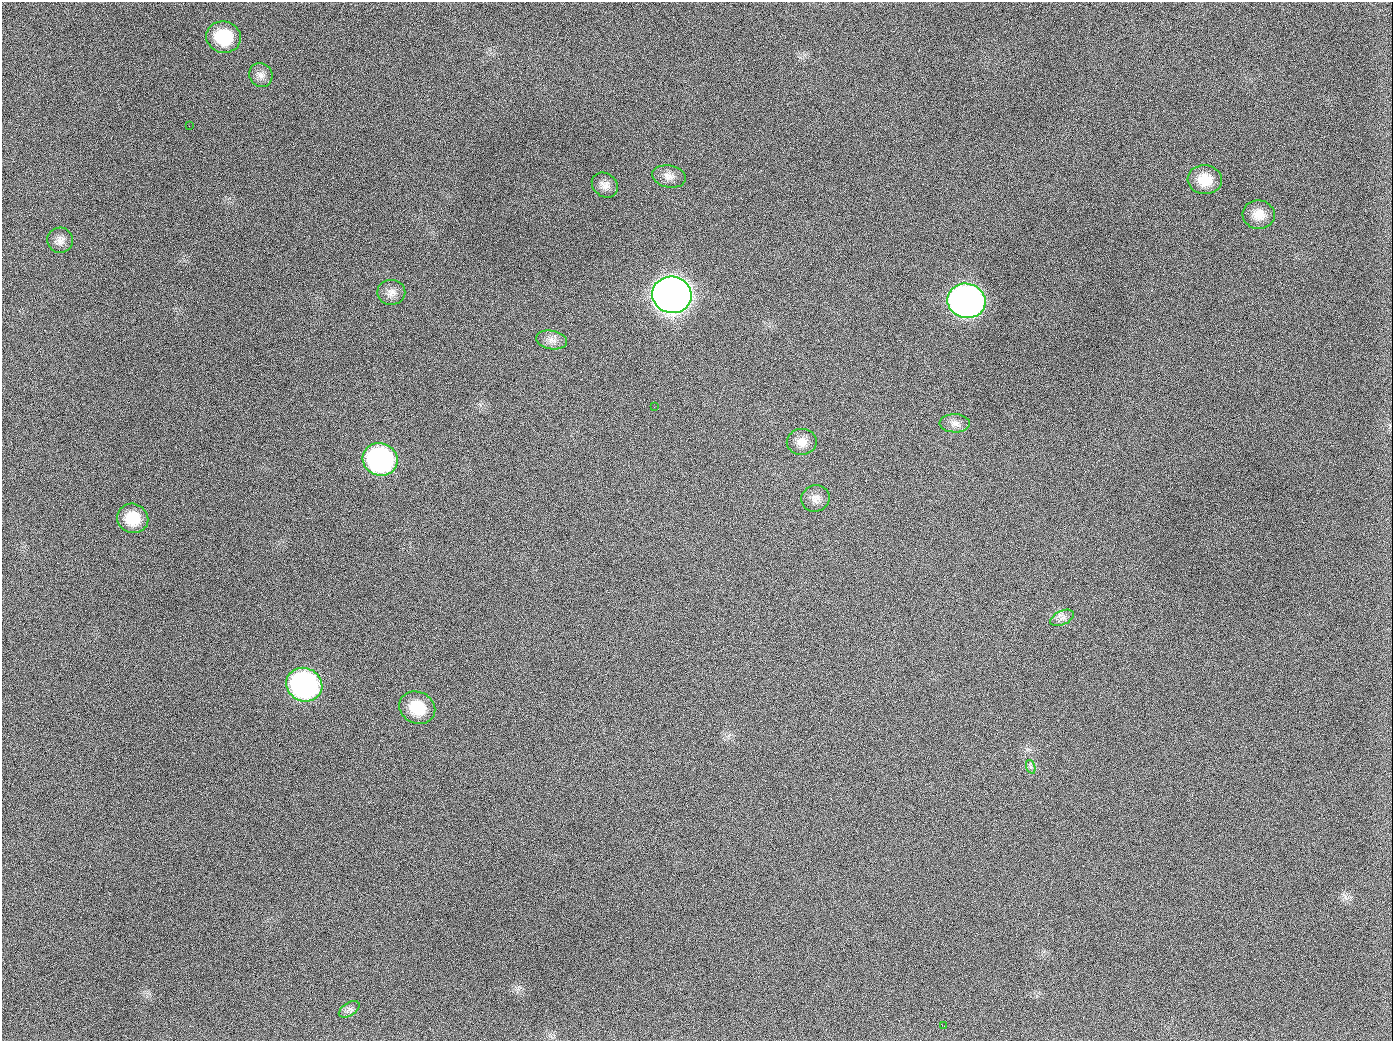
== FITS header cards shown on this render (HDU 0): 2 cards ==
NAXIS1  =                 1391
NAXIS2  =                 1039

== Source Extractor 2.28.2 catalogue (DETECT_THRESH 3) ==
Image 1391 x 1039 px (HDU 0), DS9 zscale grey, 1 PNG px = 1 image px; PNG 1395 x 1043 px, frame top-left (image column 1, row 1039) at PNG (2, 2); each listed source drawn as its Kron ellipse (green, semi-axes under 4 px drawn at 4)
Background 1370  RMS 66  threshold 197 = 3 sigma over >= 5 px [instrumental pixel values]
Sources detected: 24; all 24 listed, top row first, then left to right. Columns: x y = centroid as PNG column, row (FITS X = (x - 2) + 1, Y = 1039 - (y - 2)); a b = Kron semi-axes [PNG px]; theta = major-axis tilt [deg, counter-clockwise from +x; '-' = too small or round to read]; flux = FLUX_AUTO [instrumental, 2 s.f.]
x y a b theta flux
224 37 17 15 -14 2.0e+05
261 75 12 11 - 2.9e+04
189 126 2 2 - 6.9e+03
669 176 17 11 -11 3.7e+04
1205 180 17 14 -5 9.2e+04
605 185 14 11 -37 3.2e+04
1259 215 16 14 -7 6.0e+04
60 240 13 12 - 3.2e+04
391 292 14 12 1 3.5e+04
672 295 20 18 -12 5.9e+06
966 301 19 17 -15 2.6e+06
551 340 15 9 -9 3.3e+04
654 407 2 2 - 3.8e+03
955 423 15 9 -1 3.1e+04
802 442 15 13 2 4.4e+04
380 459 18 16 -21 8.7e+05
815 498 14 13 - 3.7e+04
133 518 16 14 -22 1.2e+05
1062 618 12 7 25 2.3e+04
304 685 18 16 -26 1.1e+06
417 708 18 15 -27 1.3e+05
1031 767 7 4 -71 9.7e+03
349 1009 11 6 33 1.8e+04
944 1026 2 2 - 5.6e+03